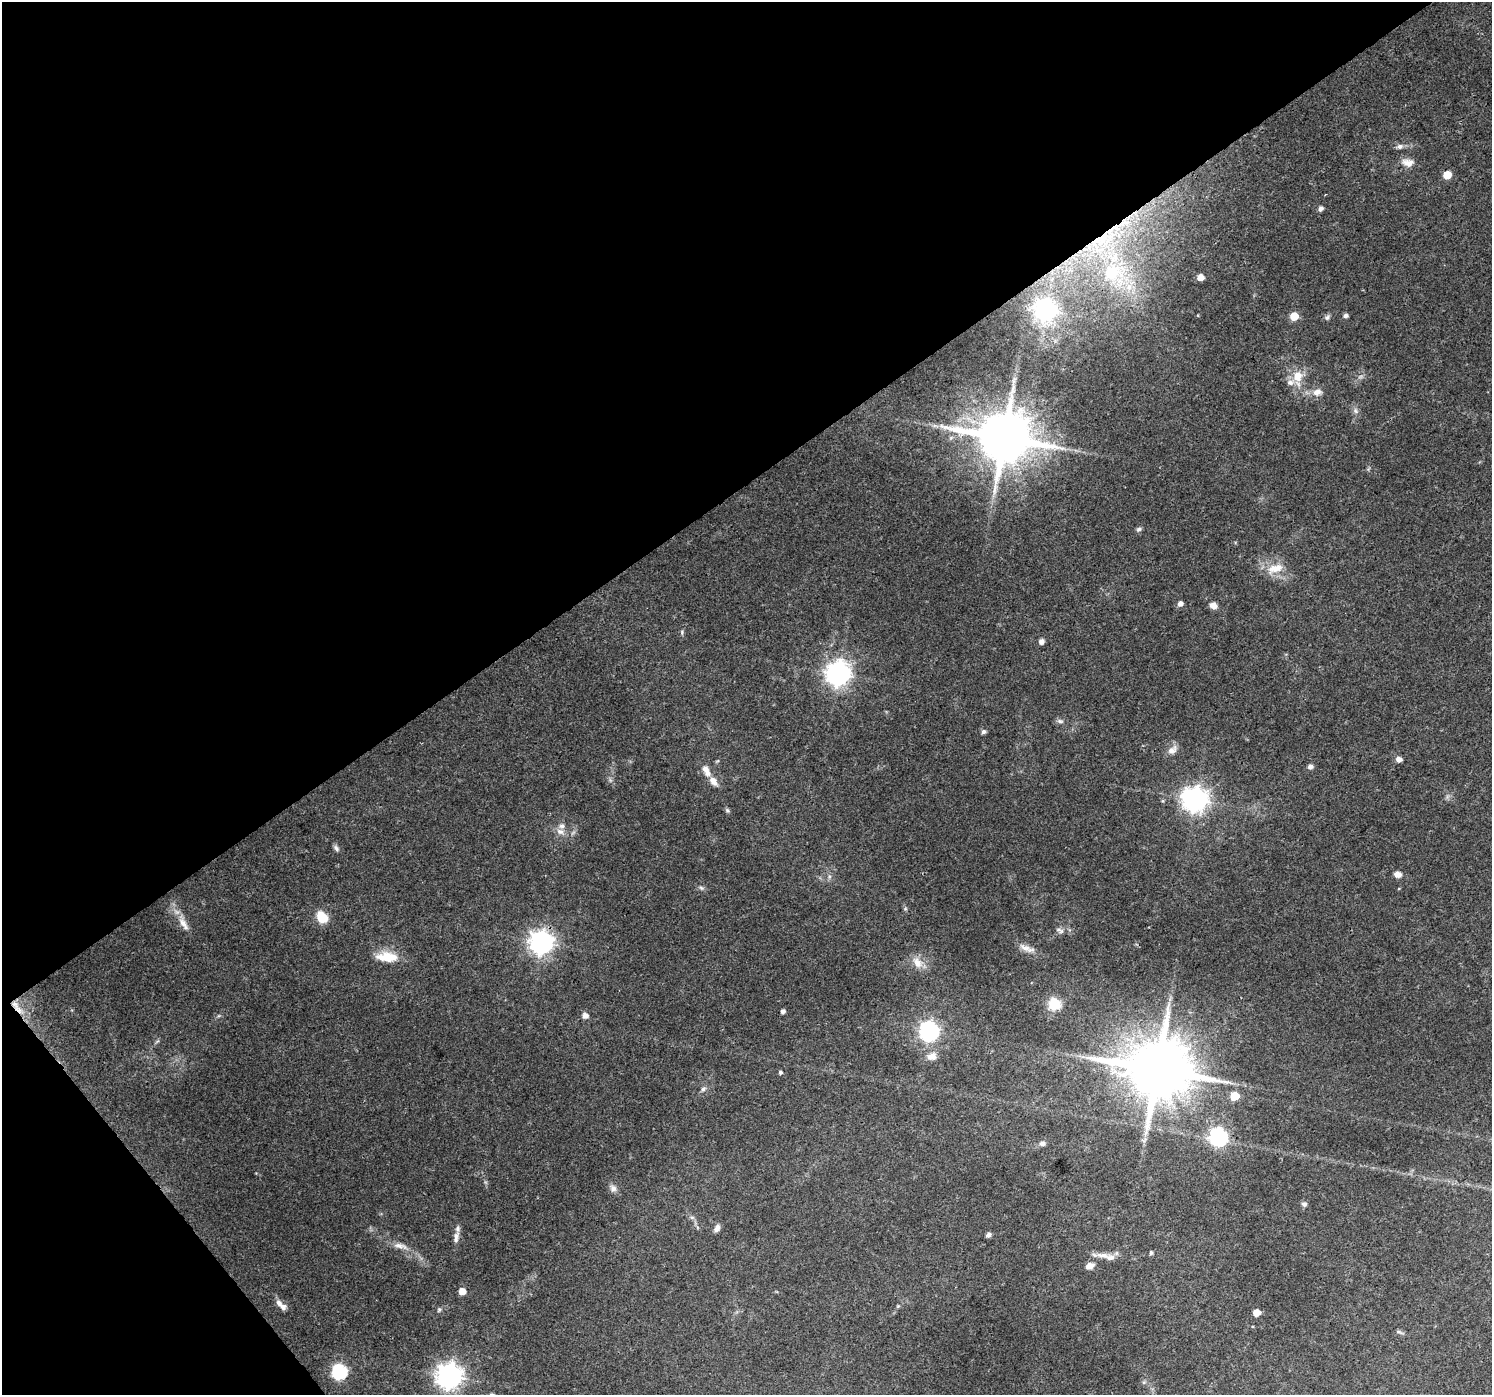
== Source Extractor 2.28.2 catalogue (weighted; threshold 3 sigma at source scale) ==
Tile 5 of 4 x 4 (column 1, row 2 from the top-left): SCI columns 5-1494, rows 2983-4375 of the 5964 x 5900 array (HDU 1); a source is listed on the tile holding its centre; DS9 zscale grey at full resolution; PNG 1494 x 1397 px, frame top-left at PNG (2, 2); no overlay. Shown black and unused: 38% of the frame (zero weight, under 3 of 4 exposures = <1% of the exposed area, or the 3 px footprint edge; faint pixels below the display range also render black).
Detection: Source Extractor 2.28.2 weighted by HDU 2 'WHT'; one run over the whole footprint, this tile lists its part. Background 0.0882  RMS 0.0054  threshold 0.0245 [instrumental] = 3 sigma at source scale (4.5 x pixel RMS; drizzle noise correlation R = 1.50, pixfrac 1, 0.0396/0.0396 arcsec/px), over >= 5 px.
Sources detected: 80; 1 too faint to see at this stretch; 1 long thin detection or spike segment (spike, bleed or trail) — not listed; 5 inside a brighter listed object's ellipse — not listed separately; the other 73 listed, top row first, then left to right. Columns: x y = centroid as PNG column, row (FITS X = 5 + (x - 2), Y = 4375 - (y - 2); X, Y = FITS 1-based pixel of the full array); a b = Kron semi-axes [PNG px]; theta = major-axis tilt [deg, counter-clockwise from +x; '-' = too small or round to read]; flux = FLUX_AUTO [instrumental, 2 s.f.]
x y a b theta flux
1400 146 8 7 - 1.8
1408 162 16 10 -9 4.7
1447 175 6 5 - 9.1
1320 208 5 5 - 2
1103 237 19 9 47 11
1111 273 8 7 - 26
1200 277 5 4 - 5.4
1046 310 8 7 - 340
1294 316 5 5 - 12
1345 316 5 5 - 1.7
1327 317 9 5 71 1.3
1297 376 16 13 70 9.1
1317 392 13 10 11 4.4
1355 411 8 6 -69 1.7
935 426 7 4 -18 1.3
1003 438 16 14 6 3500
1139 529 7 5 30 1.2
1275 568 23 11 15 9.2
1180 604 5 5 - 3
1213 605 8 7 - 3.4
1041 642 6 5 - 2.4
838 674 9 8 - 410
1060 721 8 5 -2 1.5
984 732 5 5 - 1.6
1172 750 15 9 41 3.7
1399 759 5 5 - 3.6
1310 767 5 5 - 2.6
706 770 16 8 -64 4.5
1195 799 9 8 - 510
1163 801 6 4 -71 0.65
728 810 7 5 -55 0.95
560 832 11 8 -22 3.2
336 848 9 6 -48 1.5
1397 874 6 5 - 4.8
701 888 7 5 -22 1.2
905 909 6 4 19 0.64
322 917 7 6 - 37
183 923 24 8 -61 6.3
1058 930 9 7 -39 1.9
542 942 8 8 - 390
1027 948 25 7 -21 4.5
387 957 28 12 -3 12
917 963 18 11 -51 6.5
15 1004 15 8 -40 5.8
1054 1004 6 6 - 55
783 1011 4 4 - 1.8
585 1016 5 5 - 3.7
929 1031 8 8 - 180
932 1056 13 9 12 4.4
1157 1070 18 16 14 5100
780 1072 4 4 - 1.1
703 1089 7 6 - 1.6
1234 1096 6 5 - 15
1218 1137 7 7 - 160
1042 1143 8 7 - 1.8
613 1188 10 9 - 2.6
1304 1204 6 6 - 1.9
692 1217 6 4 17 0.89
717 1228 10 6 65 2.2
458 1229 9 6 -82 1.8
988 1235 5 4 - 2.1
400 1246 22 7 -12 4.7
1151 1253 5 4 - 1
1103 1255 21 7 -10 4.8
1090 1266 10 7 19 3.8
462 1291 5 5 - 6
279 1303 11 7 -57 2.8
898 1306 5 5 - 0.57
439 1310 7 5 74 1
1257 1313 5 5 - 7.4
1399 1332 10 4 -19 1.1
340 1371 7 7 - 110
450 1376 9 9 - 500
Overlapping masked pixels (flux is a lower limit): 3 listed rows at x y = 1103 237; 542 942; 15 1004